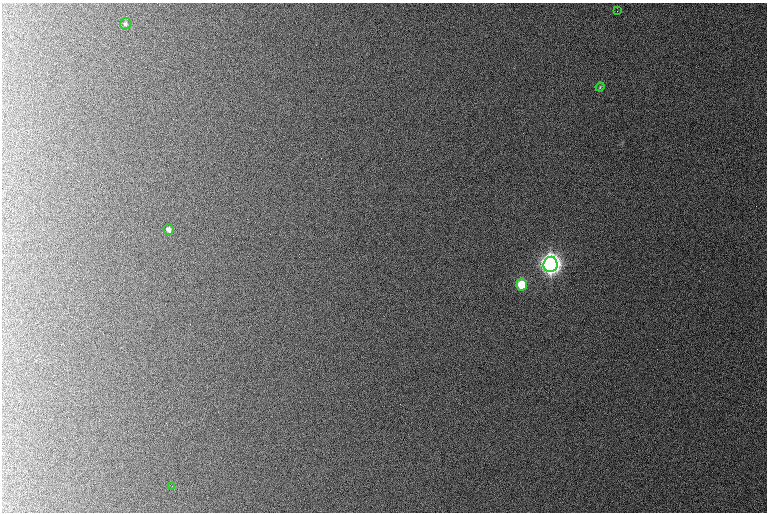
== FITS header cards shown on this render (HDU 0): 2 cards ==
NAXIS1  =                  765 /
NAXIS2  =                  510 /

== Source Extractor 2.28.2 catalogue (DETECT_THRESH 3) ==
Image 765 x 510 px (HDU 0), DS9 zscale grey, 1 PNG px = 1 image px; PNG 769 x 514 px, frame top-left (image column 1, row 510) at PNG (2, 3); each listed source drawn as its Kron ellipse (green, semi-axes under 4 px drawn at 4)
Background 1040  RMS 10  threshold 31.4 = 3 sigma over >= 5 px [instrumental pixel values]
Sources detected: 7; all 7 listed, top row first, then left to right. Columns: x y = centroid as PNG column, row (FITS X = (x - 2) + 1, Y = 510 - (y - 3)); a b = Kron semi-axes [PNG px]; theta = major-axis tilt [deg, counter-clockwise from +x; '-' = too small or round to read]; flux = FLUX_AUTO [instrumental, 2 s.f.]
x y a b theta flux
617 11 2 2 - 1900
125 24 6 5 - 1300
600 87 4 3 - 600
169 230 5 5 - 2600
550 264 8 7 - 570000
522 285 6 5 - 25000
172 486 2 2 - 280